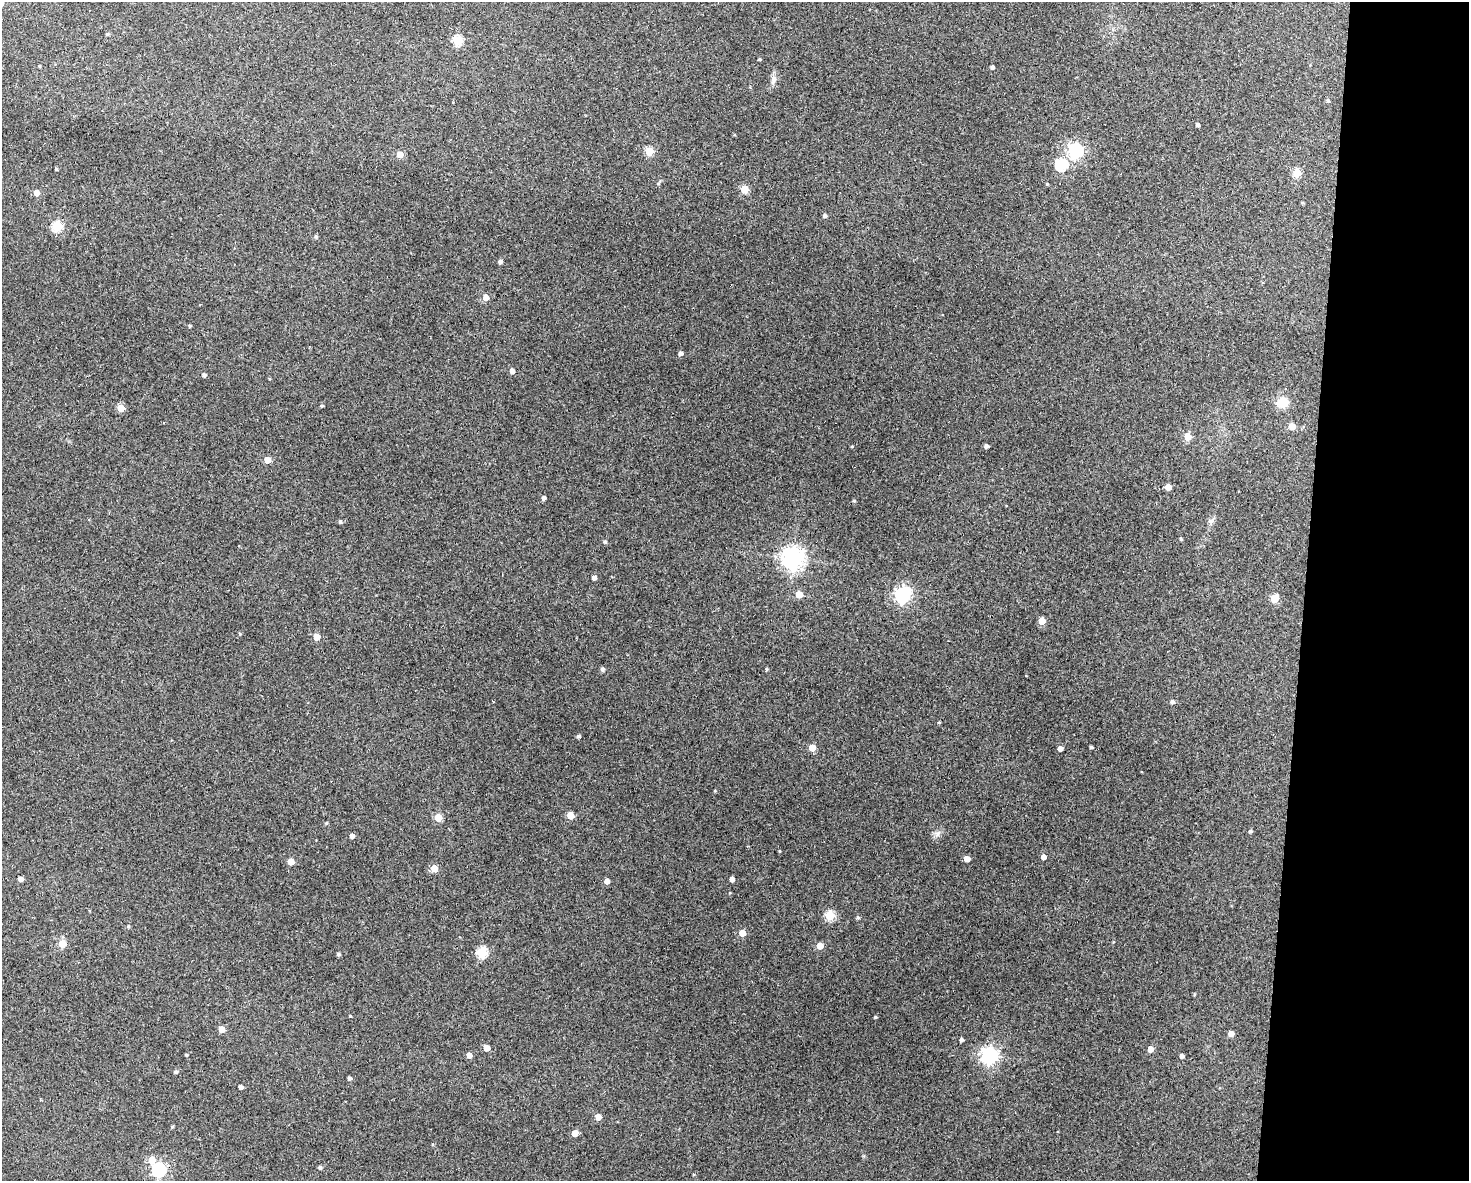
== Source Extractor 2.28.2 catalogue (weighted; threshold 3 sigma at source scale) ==
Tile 9 of 3 x 4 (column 3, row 3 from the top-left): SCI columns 3049-4515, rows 1185-2363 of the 4744 x 4723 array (HDU 1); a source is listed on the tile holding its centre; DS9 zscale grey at full resolution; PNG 1471 x 1183 px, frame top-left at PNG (2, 2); no overlay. Shown black and unused: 11% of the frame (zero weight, under 3 of 4 exposures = <1% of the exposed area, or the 3 px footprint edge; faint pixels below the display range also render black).
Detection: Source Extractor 2.28.2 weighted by HDU 2 'WHT'; one run over the whole footprint, this tile lists its part. Background 0.124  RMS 0.0062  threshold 0.0281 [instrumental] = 3 sigma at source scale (4.5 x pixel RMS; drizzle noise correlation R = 1.50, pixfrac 1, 0.05/0.05 arcsec/px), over >= 5 px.
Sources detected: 101; all 101 listed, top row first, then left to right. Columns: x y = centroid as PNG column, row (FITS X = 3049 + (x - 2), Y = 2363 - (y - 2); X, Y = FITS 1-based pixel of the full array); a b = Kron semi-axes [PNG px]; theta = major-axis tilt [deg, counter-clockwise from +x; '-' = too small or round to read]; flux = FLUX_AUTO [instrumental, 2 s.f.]
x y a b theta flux
107 34 4 4 - 0.76
458 40 5 5 - 35
759 59 3 3 - 0.69
39 66 3 2 - 0.58
992 67 4 3 - 1.4
774 79 9 6 66 2.3
1328 100 5 4 - 0.95
1197 125 3 3 - 1.4
1076 150 6 6 - 160
649 151 5 5 - 23
400 154 4 4 - 8.3
1061 165 6 5 - 57
56 169 4 3 - 0.73
1297 173 5 5 - 23
1047 184 4 3 - 0.56
744 189 5 5 - 18
36 193 5 4 - 5.3
1302 202 5 3 - 0.56
824 215 4 4 - 1.5
57 226 5 5 - 38
316 237 5 5 - 0.98
500 261 4 4 - 1.8
486 297 5 5 - 5.9
190 326 4 3 - 0.67
680 353 4 4 - 2.2
512 371 4 4 - 2.9
204 375 4 4 - 1.5
1282 402 11 10 - 9.7
322 406 4 4 - 0.77
121 408 5 4 - 13
1292 426 5 4 - 9.6
1188 436 5 5 - 14
852 446 4 3 - 0.52
986 446 4 4 - 2
267 460 5 4 - 9.2
1168 487 4 4 - 6.6
544 498 4 4 - 2
854 501 4 4 - 0.69
1211 521 9 4 0 1.3
340 522 5 4 - 1.1
1181 539 4 3 - 0.68
605 542 5 4 - 1
793 558 7 7 - 450
594 578 4 4 - 2.3
799 594 5 4 - 11
902 595 7 6 - 160
1275 598 5 5 - 21
1042 621 5 4 - 12
317 637 5 4 - 9.4
603 669 5 5 - 1.3
766 669 4 4 - 0.68
1172 702 5 4 - 1.9
939 722 4 3 - 0.53
578 736 4 4 - 1.3
1091 747 3 3 - 1
812 748 5 4 - 11
1060 748 4 4 - 3
715 791 4 3 - 0.47
570 815 5 5 - 12
438 818 5 5 - 17
326 823 5 4 - 0.61
1250 831 4 4 - 1.1
937 834 7 4 89 1.4
352 836 4 4 - 2.3
779 851 4 3 - 0.5
1043 857 4 4 - 4.2
967 859 4 4 - 6.6
291 862 5 4 - 11
434 868 5 4 - 11
21 879 4 4 - 3.1
732 879 4 4 - 3.1
607 881 4 4 - 3.8
830 916 5 5 - 35
858 918 5 4 - 1
128 926 5 4 - 0.79
742 933 5 4 - 8.6
62 944 5 5 - 15
820 946 4 4 - 9.3
482 952 5 5 - 42
339 954 4 4 - 1.1
350 1016 4 3 - 0.5
875 1017 4 3 - 0.64
221 1029 5 4 - 6.2
1231 1034 4 4 - 5.5
961 1040 4 3 - 1.4
486 1048 5 4 - 6.5
1150 1049 4 4 - 6.1
186 1055 4 3 - 0.8
469 1055 4 4 - 4.3
990 1055 6 6 - 200
1182 1056 4 4 - 2
176 1072 4 4 - 1.2
349 1078 4 3 - 1.5
240 1087 4 3 - 1.9
598 1117 4 4 - 5.9
172 1127 5 3 - 0.64
575 1133 5 4 - 7.5
433 1144 4 3 - 0.58
152 1160 6 5 - 8.1
320 1167 4 4 - 1.3
159 1170 6 6 - 100
Unlisted compact peaks at least as high as the median listed source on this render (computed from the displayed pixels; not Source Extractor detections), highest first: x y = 240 634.